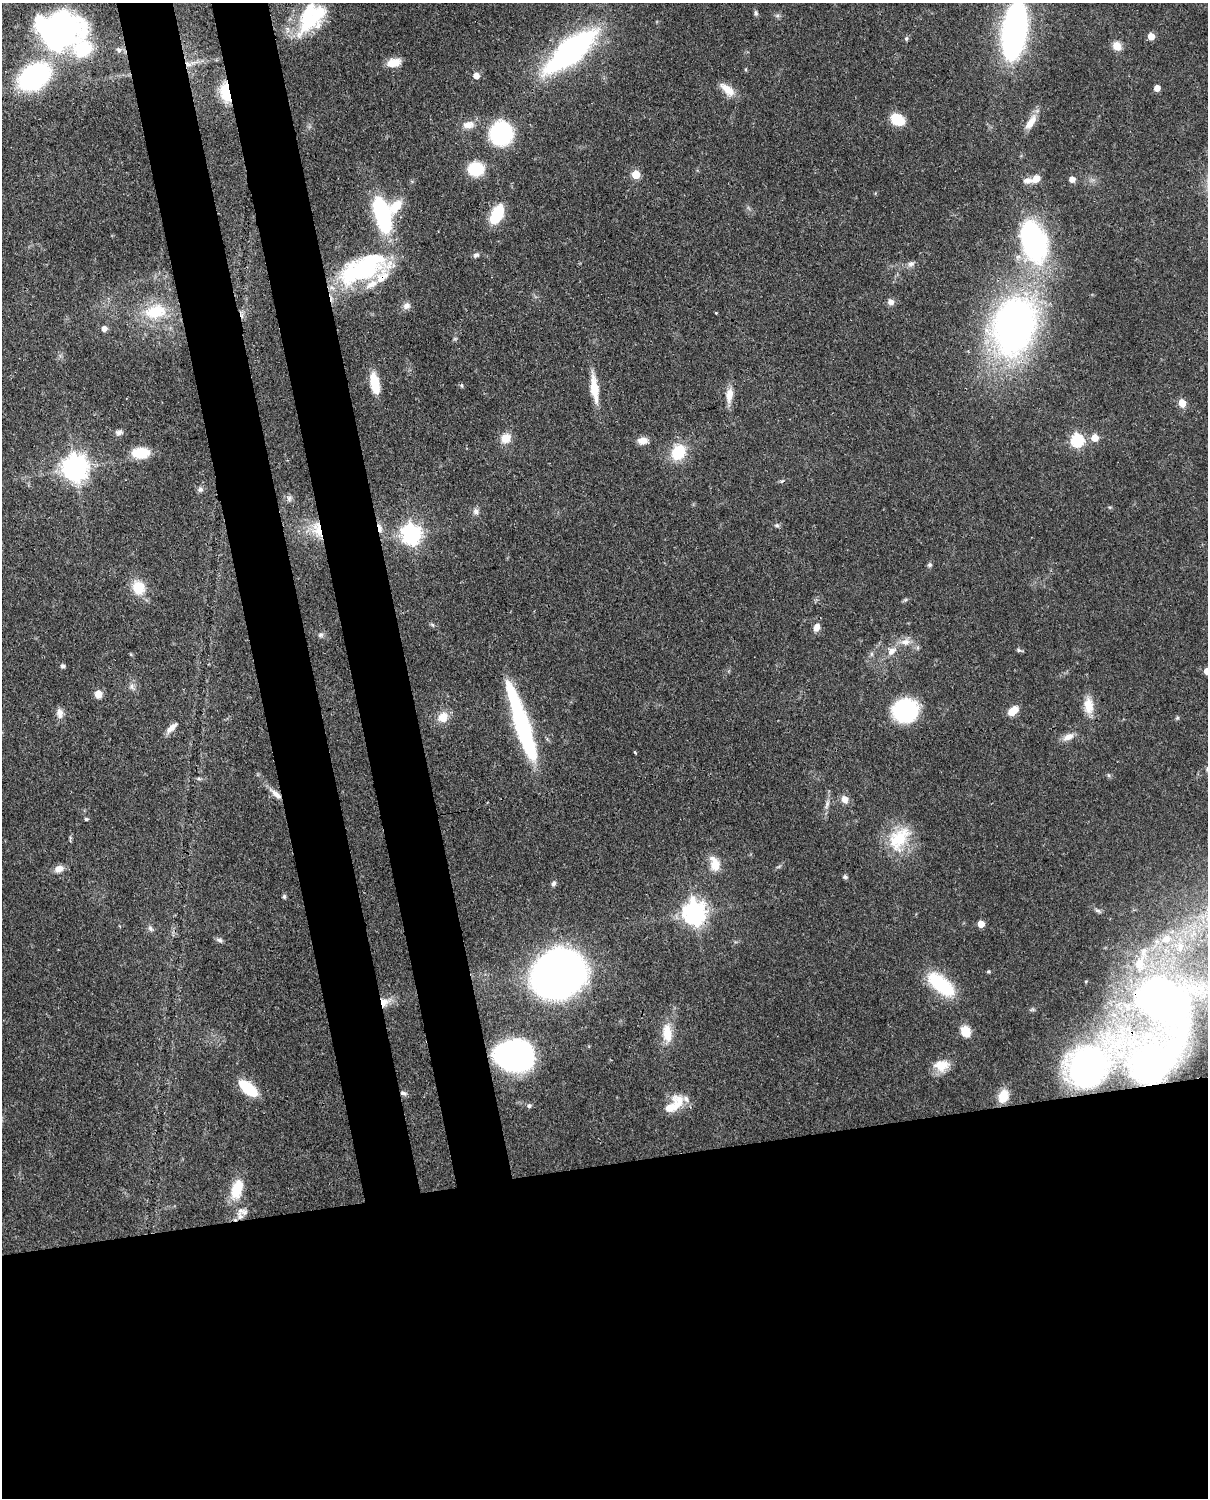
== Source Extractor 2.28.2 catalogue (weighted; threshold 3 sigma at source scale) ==
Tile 11 of 4 x 3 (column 3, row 3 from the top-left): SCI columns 2500-3705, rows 156-1651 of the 5001 x 4910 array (HDU 1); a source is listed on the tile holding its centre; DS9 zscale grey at full resolution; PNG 1210 x 1500 px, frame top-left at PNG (2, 3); no overlay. Shown black and unused: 30% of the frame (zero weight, under 3 of 4 exposures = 7% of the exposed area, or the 3 px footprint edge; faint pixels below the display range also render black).
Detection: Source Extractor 2.28.2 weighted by HDU 2 'WHT'; one run over the whole footprint, this tile lists its part. Background 0.107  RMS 0.0042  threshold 0.0188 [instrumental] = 3 sigma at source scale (4.5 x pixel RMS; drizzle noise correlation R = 1.50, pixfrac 1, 0.05/0.05 arcsec/px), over >= 5 px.
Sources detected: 128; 6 inside a brighter object's white glare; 1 cosmic-ray / hot-pixel residue — not listed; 8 inside a brighter listed object's ellipse — not listed separately; the other 113 listed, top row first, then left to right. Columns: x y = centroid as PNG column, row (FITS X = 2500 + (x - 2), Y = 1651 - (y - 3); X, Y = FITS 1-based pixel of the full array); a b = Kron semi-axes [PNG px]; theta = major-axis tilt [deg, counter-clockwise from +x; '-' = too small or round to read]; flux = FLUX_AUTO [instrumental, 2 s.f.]
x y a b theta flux
756 13 8 5 -80 0.89
309 23 39 19 39 25
63 27 43 33 -30 88
1014 30 41 16 81 190
1151 36 5 5 - 7.6
906 38 6 5 - 0.75
1117 46 10 9 - 4.5
119 50 10 7 -21 1.7
571 51 33 13 40 180
393 63 16 9 14 5.8
188 64 10 7 -33 2.1
746 69 5 3 - 0.43
476 76 5 5 - 3.5
34 77 23 15 33 90
1157 88 5 4 - 4.2
728 90 22 9 -41 5.8
226 92 23 11 -78 16
898 119 13 10 -29 11
1031 122 23 9 56 5.2
468 125 15 10 9 4.1
501 133 18 17 - 45
476 169 11 10 - 24
636 174 5 5 - 13
1036 179 10 8 36 4
1072 179 5 4 - 3.8
396 206 21 11 49 8.3
382 214 31 12 -74 61
497 214 20 11 63 16
1033 240 46 25 -72 82
476 255 8 5 10 1.1
911 264 8 7 - 1.6
363 269 60 27 25 57
891 302 8 7 - 2.2
406 306 10 9 - 2.1
155 312 26 16 11 18
1014 326 49 35 78 210
104 328 5 5 - 2.7
375 383 21 9 -78 11
461 385 7 3 -71 0.56
594 389 35 9 -83 8.8
729 395 20 9 82 4.8
1182 403 5 5 - 9
119 432 9 7 6 1.5
506 438 11 9 57 6
1095 438 5 5 - 7.3
1077 440 6 6 - 57
643 441 11 8 7 3.7
678 452 15 12 56 16
141 453 17 10 1 13
75 468 9 8 - 390
200 489 8 8 - 1.3
289 498 9 6 89 1.4
476 511 10 7 -71 1.5
777 525 7 5 -20 0.81
380 528 12 5 -76 2.4
317 529 24 14 -75 9.5
411 534 8 7 - 230
930 565 6 6 - 0.81
138 588 13 12 - 11
905 600 6 4 18 0.66
816 627 10 7 73 2.8
320 635 8 6 31 1.1
905 642 14 9 10 3.7
1018 650 7 5 -21 0.78
892 651 12 9 34 3.4
871 654 7 4 90 0.8
63 666 6 5 - 0.91
1207 671 5 5 - 4.6
132 687 8 7 - 1.6
98 694 8 7 - 3.8
1089 705 22 12 -87 6.9
905 710 19 17 20 49
1013 711 10 7 42 7
60 713 14 8 -85 2.6
443 717 14 12 59 5.4
1177 718 6 4 45 0.54
522 726 81 12 -72 70
171 728 15 6 44 3.2
1068 737 15 8 25 3.5
276 794 19 6 -41 3.4
845 799 9 8 - 3.1
827 804 15 4 72 1.8
86 819 5 4 - 0.55
899 839 37 23 54 19
715 864 17 10 -74 7.1
59 869 12 8 20 3
845 877 6 6 - 0.78
554 883 8 5 64 1.1
284 896 6 5 - 0.77
1098 910 9 5 -23 1
694 913 8 8 - 340
981 924 5 5 - 6.8
150 929 9 6 -51 1.2
1166 939 9 8 - 3.6
219 940 9 5 -13 1.1
988 971 6 4 0 0.52
558 974 32 26 28 490
941 984 37 16 -39 24
1161 1000 56 37 -45 180
384 1002 15 11 22 5
966 1031 11 9 -65 7.1
667 1033 26 12 -85 8.2
518 1057 24 19 -61 110
942 1065 20 14 5 6.7
1087 1066 28 25 61 83
1158 1067 76 25 58 43
248 1088 20 9 -40 17
403 1093 9 5 -7 1.1
1003 1096 17 12 70 7.9
673 1105 30 14 44 9.8
529 1106 7 6 - 0.86
237 1189 22 12 76 12
245 1212 10 8 79 2.3
Overlapping masked pixels (flux is a lower limit): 13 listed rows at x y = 188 64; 226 92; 363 269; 1014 326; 380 528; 317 529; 276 794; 694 913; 1161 1000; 384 1002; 1087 1066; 403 1093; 245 1212
Isophote crosses this tile's border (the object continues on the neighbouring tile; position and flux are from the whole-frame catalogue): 2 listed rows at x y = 1014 30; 1207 671